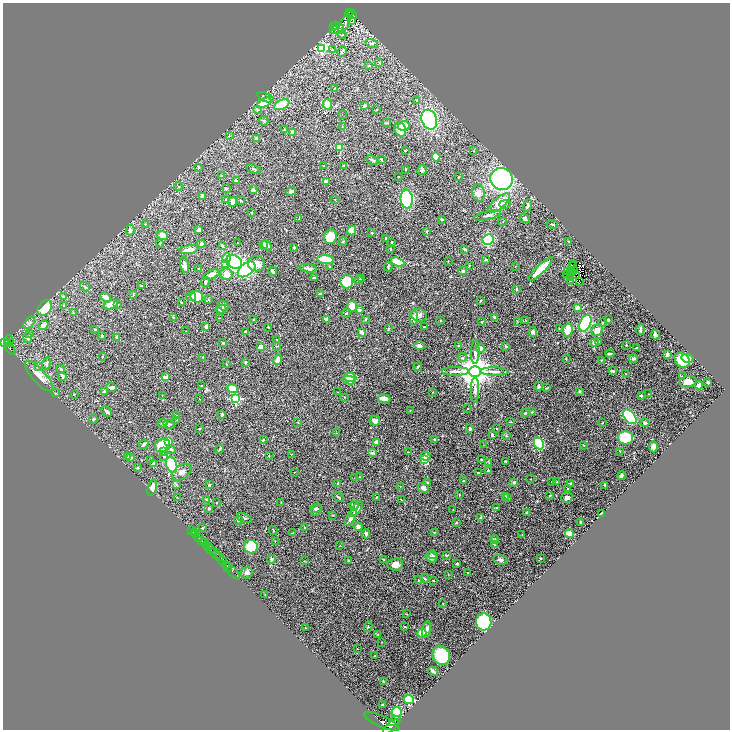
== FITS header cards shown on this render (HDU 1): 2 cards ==
NAXIS1  =                 1455
NAXIS2  =                 1455

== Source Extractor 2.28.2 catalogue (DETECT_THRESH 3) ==
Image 1455 x 1455 px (HDU 1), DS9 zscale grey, zoomed out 1/2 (1 PNG px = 2 x 2 image px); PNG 732 x 732 px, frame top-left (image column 2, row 1454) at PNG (3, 3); each listed source drawn as its Kron ellipse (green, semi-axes under 4 px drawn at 4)
Background 0.447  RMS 0.02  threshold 0.0609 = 3 sigma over >= 5 px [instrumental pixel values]
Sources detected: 457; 25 cannot appear on this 1/2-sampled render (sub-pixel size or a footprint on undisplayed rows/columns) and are neither listed nor drawn; the other 432 listed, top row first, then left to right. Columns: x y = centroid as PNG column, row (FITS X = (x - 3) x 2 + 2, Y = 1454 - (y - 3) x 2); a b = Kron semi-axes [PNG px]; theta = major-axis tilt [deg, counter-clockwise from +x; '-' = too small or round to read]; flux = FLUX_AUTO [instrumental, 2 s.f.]
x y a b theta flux
350 12 2 1 - 21
349 14 3 2 - 0.68
352 14 5 1 - 26
351 20 3 2 - 3
345 24 11 4 66 8.5
335 25 3 2 - 1.5
334 27 4 2 - 2.4
337 29 7 2 26 5.9
342 35 4 3 - 4.2
372 44 6 4 -19 8.7
322 48 4 4 - 310
332 50 4 3 - 4.4
342 51 5 3 - 9.5
379 62 4 3 - 4.1
369 66 4 2 - 2.5
334 88 4 2 - 1.9
265 97 9 4 -22 9.3
416 100 4 3 - 4.5
264 103 8 4 28 71
327 104 5 4 - 37
282 105 8 4 26 130
364 106 2 2 - 20
258 110 3 2 - 2.6
376 110 2 2 - 1.6
342 115 2 1 - 1.1
429 120 10 7 -67 390
264 121 5 2 - 3.8
387 123 4 2 - 3.3
404 126 6 4 14 67
342 127 2 1 - 1.3
400 129 7 5 -67 56
284 130 3 2 - 7.6
292 132 3 3 - 23
229 136 3 2 - 1.6
256 138 3 3 - 9
340 147 3 2 - 110
405 151 3 2 - 2.6
474 151 3 2 - 2.5
436 157 4 4 - 52
381 159 3 2 - 3
372 160 6 3 -27 5.6
343 165 2 2 - 2
323 166 3 2 - 1.8
198 167 3 3 - 3.2
254 169 8 3 -20 5.1
406 169 3 2 - 2.4
422 170 5 4 - 7.3
222 176 3 2 - 3.6
398 176 2 2 - 1.6
459 177 2 2 - 1.3
502 179 11 11 - 680
236 180 4 2 - 5
326 181 4 3 - 15
178 186 4 2 - 3.1
226 188 3 3 - 6.1
253 190 4 3 - 10
291 191 5 3 - 11
478 193 8 6 -78 25
202 196 3 3 - 14
226 199 3 2 - 2.1
407 199 9 6 -85 290
335 200 2 2 - 1.8
241 201 4 2 - 3.5
233 202 4 3 - 20
499 203 13 5 40 84
505 204 5 4 - 8.5
528 206 6 3 75 7.4
252 212 3 2 - 1.5
487 215 14 3 12 13
525 218 5 3 - 11
299 219 3 3 - 2.2
442 219 2 2 - 4.2
503 222 3 2 - 1.3
552 224 6 2 -5 5
145 225 3 2 - 1.7
130 230 5 4 - 8.6
199 230 3 3 - 9.6
352 231 5 4 - 60
427 231 4 2 - 2.6
372 233 2 2 - 2.5
162 235 6 3 -17 24
330 237 7 6 - 64
386 238 4 2 - 1.8
488 239 6 5 - 230
569 241 2 2 - 2.1
343 242 4 2 - 2.6
160 243 3 3 - 3.3
238 243 2 2 - 1.6
391 243 3 2 - 4.4
201 244 4 3 - 14
264 245 4 3 - 23
267 245 5 3 - 20
222 246 3 3 - 5.7
294 247 2 2 - 5.6
391 249 3 2 - 2.9
465 249 4 3 - 6.6
189 250 9 3 9 31
227 258 5 4 - 47
326 260 8 4 -6 140
486 260 3 2 - 3
448 261 2 2 - 1.2
234 262 8 6 -25 430
398 262 7 3 -20 130
225 264 3 3 - 27
256 264 8 7 - 34
574 264 2 1 - 0.34
184 265 8 3 -77 16
469 265 3 3 - 2.8
330 266 3 2 - 2.2
515 266 2 1 - 1.1
572 266 3 2 - 0.45
388 267 5 2 - 5.5
308 268 9 3 -5 10
198 269 2 2 - 4.5
247 269 10 6 38 330
541 269 16 4 45 100
571 270 2 1 - 2.4
575 270 2 1 - 0.98
273 271 4 3 - 12
463 271 4 3 - 6.1
567 271 2 2 - 0.43
573 272 3 1 - 4.8
226 274 6 6 - 32
575 274 2 2 - 2.1
211 275 9 4 21 16
566 275 2 1 - 1.2
571 277 2 1 - 1.1
314 278 2 2 - 8.6
361 279 4 3 - 3.6
359 280 5 4 - 5.4
571 281 2 2 - 0.34
579 281 2 1 - 1.1
205 282 5 3 - 6.6
347 282 7 6 - 93
141 286 2 2 - 5.4
85 287 5 2 - 3.8
517 289 3 2 - 3.8
320 294 3 3 - 5.7
133 295 4 2 - 2.2
64 297 4 3 - 16
105 297 5 3 - 36
191 297 5 4 - 6.3
197 297 6 5 - 79
209 300 2 2 - 2.4
481 300 2 2 - 4.7
181 302 3 2 - 3.2
111 304 7 4 17 34
63 305 3 2 - 2.2
117 305 3 3 - 8.3
223 306 5 3 - 9.9
352 306 5 5 - 46
577 307 3 2 - 25
45 308 8 6 49 140
221 309 5 4 - 8.8
360 310 2 2 - 29
73 312 3 2 - 1.7
346 313 5 3 - 4
419 315 8 6 -13 16
173 317 3 2 - 2.7
495 317 3 2 - 8.5
219 318 2 2 - 1.4
414 318 7 4 87 22
326 319 3 2 - 16
366 319 4 3 - 3.9
254 320 2 2 - 3.2
608 320 3 2 - 4
441 321 2 2 - 2.7
517 321 3 2 - 1.7
526 321 3 2 - 1.7
482 322 3 2 - 1.6
603 322 3 3 - 2.7
29 323 7 4 48 7.2
585 323 9 5 67 390
43 325 5 4 - 16
206 326 3 3 - 9.1
268 327 2 2 - 2.5
425 327 3 2 - 2.6
559 328 2 2 - 1.3
95 329 3 2 - 2.6
388 329 4 2 - 2.8
568 330 7 5 81 74
597 330 6 5 - 32
640 330 5 2 - 5.7
186 331 2 2 - 1.3
245 331 2 2 - 3.2
362 332 4 3 - 21
533 332 5 4 - 11
30 334 3 3 - 3.2
655 335 4 2 - 13
102 336 3 2 - 3.3
117 337 4 3 - 6.7
28 338 5 3 - 6.8
277 340 2 2 - 3.1
9 341 6 3 -87 190
8 342 3 3 - 120
599 342 3 2 - 2.6
5 343 2 2 - 130
223 343 3 2 - 3.1
594 343 3 2 - 31
626 345 3 2 - 2.3
276 346 3 3 - 3.3
419 346 5 4 - 9.7
459 346 3 2 - 10
505 346 3 2 - 4.2
260 347 4 3 - 17
481 348 4 3 - 20
637 348 2 2 - 3.3
10 349 7 2 -47 54
475 352 12 3 88 13
610 353 4 2 - 7
667 355 4 2 - 10
103 356 2 2 - 1.9
203 357 2 2 - 2.6
463 357 4 3 - 4.4
687 358 6 4 -13 34
566 359 3 2 - 2.4
633 359 4 3 - 8.7
278 360 5 4 - 32
601 360 3 2 - 2
682 360 8 6 -46 79
245 362 3 3 - 7.9
47 363 6 3 74 9
226 364 2 2 - 2.4
39 367 3 3 - 3
418 367 4 3 - 5.1
61 369 4 3 - 5.4
455 371 13 3 0 16
475 371 5 5 - 9300
613 371 4 3 - 9.7
494 372 14 3 -2 16
625 374 2 2 - 1.4
39 376 19 7 -48 43
62 376 4 3 - 10
682 376 3 2 - 2.1
165 377 3 3 - 15
350 377 6 4 -4 95
349 380 7 4 -10 50
688 382 8 5 9 53
708 382 3 3 - 4.7
699 385 4 3 - 31
202 386 3 2 - 3.8
538 386 4 2 - 6.7
112 387 5 2 - 18
232 388 5 4 - 57
546 388 4 2 - 2.4
475 390 12 4 89 15
104 391 3 3 - 4.8
580 391 2 2 - 4.3
338 392 2 1 - 1.1
432 392 2 1 - 1.1
55 393 3 2 - 1.6
74 394 2 2 - 1.7
649 394 2 2 - 1.4
162 395 2 2 - 1.1
641 396 3 3 - 5.6
345 397 2 2 - 2.8
199 399 2 1 - 1
236 399 3 3 - 350
384 399 6 3 -8 29
468 408 2 2 - 2.4
107 411 6 3 -45 12
410 411 3 2 - 1.4
532 412 2 2 - 2
526 413 4 2 - 7.3
222 414 2 2 - 16
177 416 2 2 - 3.5
630 417 8 5 -49 380
93 419 4 3 - 4
177 420 2 1 - 1.9
375 421 5 5 - 17
298 422 2 2 - 1.8
511 422 3 2 - 1.3
163 423 4 3 - 5.2
602 423 3 2 - 2
645 423 4 4 - 7.3
169 424 6 2 -9 3.7
470 428 3 3 - 8.1
496 428 3 2 - 1.7
199 429 3 3 - 3.1
336 433 2 2 - 1.7
492 435 3 2 - 6.8
506 435 4 3 - 3.1
626 438 7 7 - 190
434 439 3 3 - 2.9
263 440 3 3 - 4.2
168 442 3 3 - 110
376 442 4 3 - 28
539 443 6 4 -63 250
143 444 5 2 - 12
162 445 8 6 22 95
483 445 2 2 - 1.8
584 445 3 3 - 2.5
653 447 5 4 - 13
219 449 4 2 - 3.3
171 450 5 3 - 4.9
620 451 3 2 - 2.1
164 452 3 3 - 5
408 452 4 2 - 2.6
372 453 3 2 - 22
291 454 2 2 - 1.3
164 456 3 3 - 3.5
269 456 3 2 - 2.1
425 456 5 4 - 16
127 457 4 3 - 8.4
131 458 4 3 - 6.2
151 459 3 3 - 3.6
425 460 4 3 - 160
482 460 2 2 - 7.1
505 461 3 2 - 3.5
153 463 4 3 - 9.5
489 463 4 2 - 2
172 465 8 5 -70 210
137 468 2 2 - 4.8
488 470 3 2 - 5
182 472 11 6 35 19
295 472 3 2 - 1.3
478 473 3 2 - 6.7
621 476 4 2 - 11
360 477 2 1 - 1.2
354 478 2 2 - 1.2
531 479 2 2 - 1.2
464 481 2 2 - 9.4
514 482 3 3 - 6.2
552 482 2 2 - 2.1
557 482 2 2 - 2.5
427 483 3 3 - 3.4
338 484 3 2 - 4.6
570 484 3 2 - 3.9
176 485 3 2 - 3.2
209 485 2 2 - 4.9
605 485 4 2 - 6.8
400 486 2 1 - 0.9
152 488 8 3 73 33
424 488 6 5 - 13
567 488 2 2 - 1.9
459 495 2 2 - 1.8
550 495 3 2 - 2.7
506 496 3 2 - 2.2
338 497 6 2 -35 3.2
376 497 2 2 - 2.2
178 498 4 2 - 2
508 498 4 2 - 3
567 498 5 5 - 15
206 499 3 3 - 4.7
401 500 2 2 - 1.9
281 502 2 2 - 1.3
216 503 2 2 - 2.2
354 505 5 4 - 9.5
209 508 3 3 - 5.9
316 508 5 3 - 5.8
496 508 3 2 - 2.1
356 509 8 3 52 29
317 510 6 5 - 12
453 510 2 2 - 1.5
527 512 3 3 - 4
601 514 3 2 - 10
333 515 3 2 - 1.7
481 517 3 3 - 8.4
244 518 7 2 -23 4.4
351 518 9 4 63 23
238 520 4 4 - 6.3
456 522 3 2 - 3.4
581 522 3 2 - 5.7
358 527 4 4 - 15
202 528 3 2 - 3.9
305 528 3 2 - 3.4
191 530 3 1 - 23
273 530 4 1 - 2
434 532 3 2 - 2.2
194 533 2 1 - 71
293 533 3 3 - 3.1
366 534 5 4 - 7.6
569 534 4 3 - 52
196 535 3 1 - 130
522 535 2 2 - 1.3
198 537 2 1 - 110
495 539 4 2 - 2.8
201 540 2 1 - 62
275 541 2 1 - 1
204 542 4 2 - 290
206 545 2 1 - 33
340 545 3 1 - 1.5
495 545 3 2 - 2.3
208 547 2 1 - 18
251 547 7 6 - 170
210 549 3 2 - 100
213 552 2 1 - 43
217 554 3 2 - 95
432 555 4 3 - 8.4
446 555 4 3 - 3.7
220 556 2 1 - 23
431 557 6 5 - 14
540 558 3 2 - 3.2
271 559 4 3 - 4.8
348 560 3 3 - 3.9
384 560 4 2 - 3.5
500 560 7 4 -12 9.7
304 561 3 2 - 1.8
223 562 5 2 - 270
395 564 8 6 5 21
457 564 3 2 - 4.1
227 565 3 2 - 220
228 567 2 2 - 61
231 570 12 1 -47 61
247 573 6 6 - 14
468 573 3 2 - 4.3
448 574 3 2 - 1.5
425 579 4 3 - 6.3
419 580 3 3 - 5.2
433 581 2 2 - 2.8
265 594 2 2 - 2.2
443 604 2 2 - 1.7
407 614 3 2 - 2
484 622 8 7 - 360
368 627 5 3 - 3.5
405 627 4 2 - 3.6
306 628 2 2 - 3.3
426 630 8 3 79 20
422 633 4 4 - 70
378 634 3 3 - 2.2
382 642 2 2 - 1.1
357 649 2 1 - 1.3
441 655 10 8 -65 220
375 656 3 3 - 3.3
433 671 5 2 - 8.9
383 681 4 2 - 2.5
409 700 5 4 - 210
382 705 2 2 - 5
397 712 5 5 - 120
382 721 19 5 -24 2000
395 721 6 1 33 160
391 727 9 3 42 1300
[25 sub-pixel or undisplayed-footprint detections neither listed nor drawn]